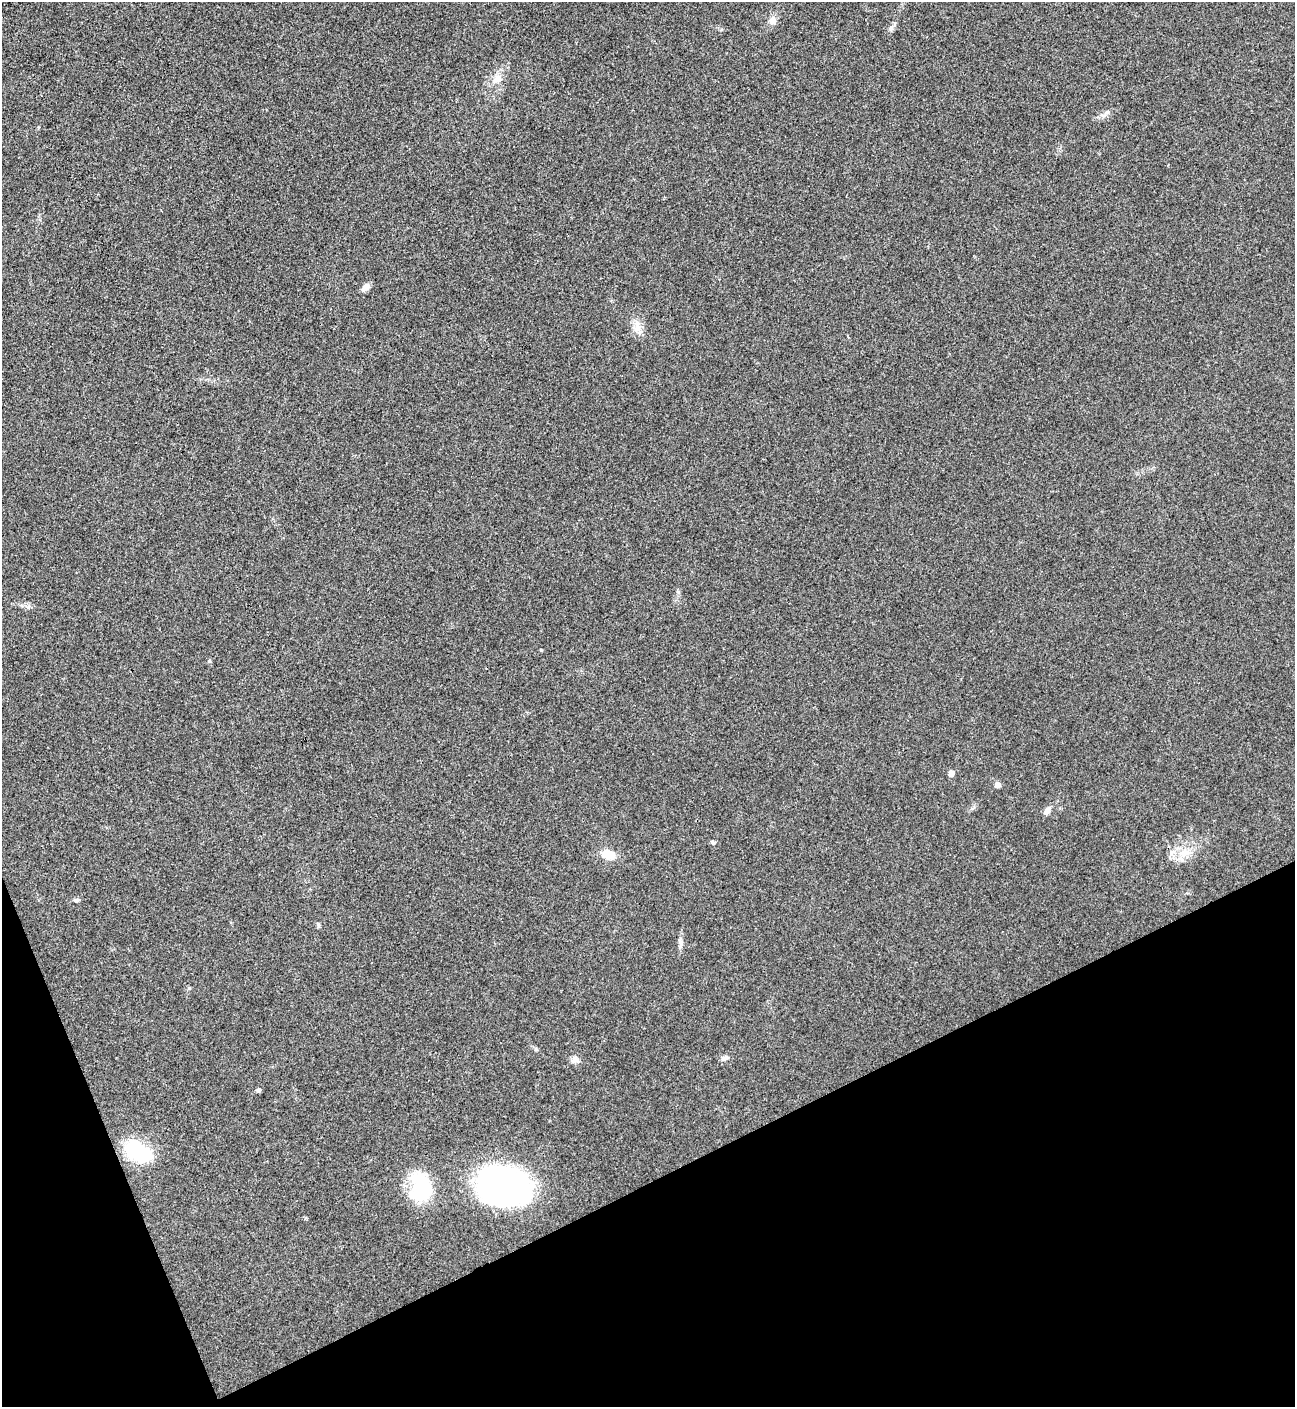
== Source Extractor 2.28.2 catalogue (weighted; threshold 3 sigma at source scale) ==
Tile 14 of 4 x 4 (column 2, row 4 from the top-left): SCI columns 1590-2882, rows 5-1409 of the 5625 x 5637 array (HDU 1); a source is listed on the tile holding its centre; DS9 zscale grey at full resolution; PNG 1297 x 1409 px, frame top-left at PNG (2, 2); no overlay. Shown black and unused: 20% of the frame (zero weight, under 3 of 4 exposures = <1% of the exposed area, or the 3 px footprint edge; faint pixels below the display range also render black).
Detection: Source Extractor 2.28.2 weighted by HDU 2 'WHT'; one run over the whole footprint, this tile lists its part. Background 0.0192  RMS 0.0056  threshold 0.0252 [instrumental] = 3 sigma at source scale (4.5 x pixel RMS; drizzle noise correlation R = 1.50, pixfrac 1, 0.05/0.05 arcsec/px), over >= 5 px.
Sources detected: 21; all 21 listed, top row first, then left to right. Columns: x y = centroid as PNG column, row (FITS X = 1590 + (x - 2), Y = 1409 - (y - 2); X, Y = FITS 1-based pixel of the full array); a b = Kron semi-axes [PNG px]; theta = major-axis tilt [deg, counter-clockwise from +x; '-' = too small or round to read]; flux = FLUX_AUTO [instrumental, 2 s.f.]
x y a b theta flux
772 20 11 9 57 3.4
891 28 9 6 63 1.7
497 79 15 10 37 5.7
366 287 9 6 43 3.7
637 327 17 10 74 5.4
209 661 5 5 - 0.98
951 773 5 5 - 3.1
997 785 5 5 - 3.2
1047 811 10 7 60 2.6
713 842 6 4 -23 0.85
1184 853 17 12 24 9.1
608 854 15 10 -14 8.6
76 900 8 5 9 1.2
319 925 6 4 90 0.84
680 943 15 6 -84 2.5
724 1058 11 6 26 1.9
575 1060 12 8 -3 2.8
258 1090 5 5 - 1.1
138 1152 32 22 -32 33
503 1187 55 38 -15 160
421 1188 33 25 -87 36
Unlisted compact peaks at least as high as the median listed source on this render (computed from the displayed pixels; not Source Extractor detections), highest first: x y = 541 650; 189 988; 536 1049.